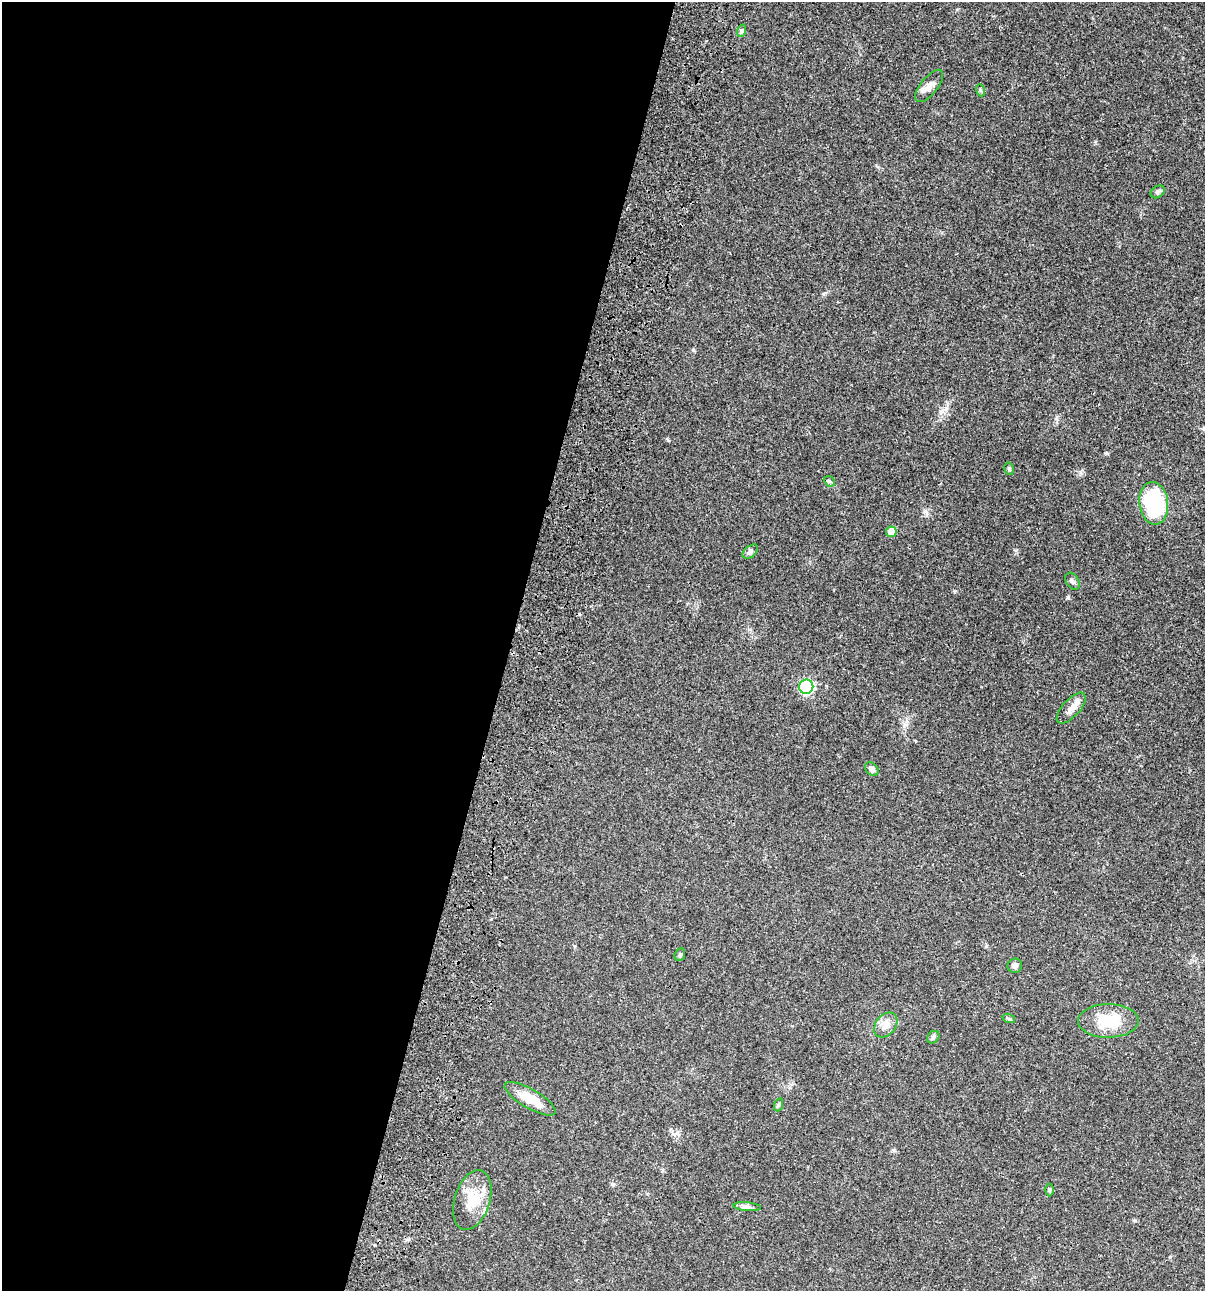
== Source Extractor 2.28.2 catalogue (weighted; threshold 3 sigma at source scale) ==
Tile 5 of 4 x 4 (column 1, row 2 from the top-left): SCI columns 234-1436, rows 2696-3984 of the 5404 x 5390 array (HDU 1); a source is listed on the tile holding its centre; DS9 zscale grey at full resolution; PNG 1207 x 1293 px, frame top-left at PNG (2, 2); each listed source drawn as its Kron ellipse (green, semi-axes under 4 px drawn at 4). Shown black and unused: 42% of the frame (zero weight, under 3 of 4 exposures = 9% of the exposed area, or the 3 px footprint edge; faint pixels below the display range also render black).
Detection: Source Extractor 2.28.2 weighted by HDU 2 'WHT'; one run over the whole footprint, this tile lists its part. Background 0.0472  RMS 0.0054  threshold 0.0242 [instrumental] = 3 sigma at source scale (4.5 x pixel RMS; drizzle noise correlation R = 1.50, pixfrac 1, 0.05/0.05 arcsec/px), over >= 5 px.
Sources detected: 24; all 24 listed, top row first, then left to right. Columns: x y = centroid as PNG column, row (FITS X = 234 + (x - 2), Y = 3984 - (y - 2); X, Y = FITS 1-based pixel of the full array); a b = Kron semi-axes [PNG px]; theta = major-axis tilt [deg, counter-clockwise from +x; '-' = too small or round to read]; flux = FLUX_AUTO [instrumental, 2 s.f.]
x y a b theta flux
741 31 6 4 72 0.83
929 86 19 8 51 3.8
980 90 6 4 -70 0.69
1158 192 7 5 36 1.1
1009 469 6 5 - 0.8
829 481 6 4 -42 0.71
1154 503 21 14 -82 42
891 532 5 5 - 6
750 552 9 5 41 1.3
1072 581 9 6 -57 1.4
806 687 7 7 - 71
1071 708 19 8 48 4.2
872 769 8 5 -48 1.9
680 955 6 5 - 0.84
1015 966 7 7 - 1.7
1009 1019 6 4 -19 0.69
1108 1021 30 16 0 17
886 1025 14 10 50 4.6
933 1037 7 5 46 1.1
530 1099 29 9 -30 10
778 1105 7 4 71 0.72
1049 1190 6 4 89 0.77
472 1200 31 17 72 13
747 1207 14 4 -6 1.7
Unlisted compact peaks at least as high as the median listed source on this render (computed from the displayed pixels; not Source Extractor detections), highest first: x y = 693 350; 1106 453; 1056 419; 668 440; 1080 472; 986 946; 823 294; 1170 1257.